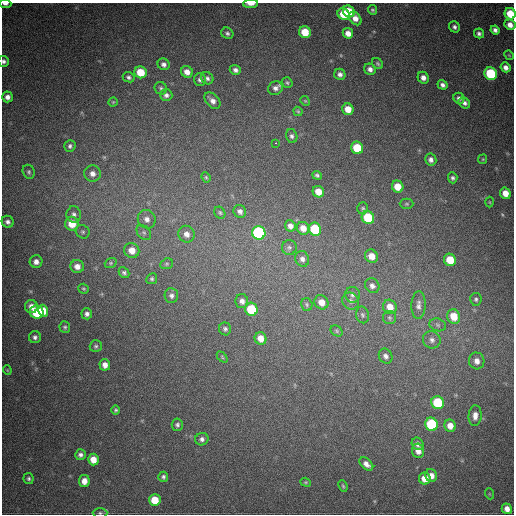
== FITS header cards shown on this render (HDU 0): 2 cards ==
NAXIS1  =                  512
NAXIS2  =                  512

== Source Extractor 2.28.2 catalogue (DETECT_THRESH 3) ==
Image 512 x 512 px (HDU 0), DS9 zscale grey, 1 PNG px = 1 image px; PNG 516 x 516 px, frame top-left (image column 1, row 512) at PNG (2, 3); each listed source drawn as its Kron ellipse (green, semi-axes under 4 px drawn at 4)
Background 860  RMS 24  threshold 71.9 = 3 sigma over >= 5 px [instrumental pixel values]
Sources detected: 139; all 139 listed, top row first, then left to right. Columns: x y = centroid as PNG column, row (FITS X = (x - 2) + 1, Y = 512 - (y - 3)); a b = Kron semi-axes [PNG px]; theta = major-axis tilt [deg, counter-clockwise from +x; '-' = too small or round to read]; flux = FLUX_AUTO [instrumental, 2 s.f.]
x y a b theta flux
5 4 6 3 -2 6300
251 4 7 3 3 11000
372 10 5 4 - 2600
349 11 6 5 - 45000
344 14 6 5 - 36000
510 14 6 5 - 41000
355 18 7 5 -51 12000
510 25 5 5 - 12000
454 27 6 5 - 4600
495 30 4 4 - 5700
305 32 6 5 - 34000
227 33 6 5 - 3900
348 33 5 5 - 12000
479 33 5 5 - 4300
509 55 5 4 - 1600
4 61 5 5 - 4600
164 64 6 5 - 5500
378 64 6 5 - 2700
506 67 5 4 - 7700
370 69 6 5 - 6900
235 70 6 5 - 5500
140 72 6 6 - 36000
187 72 6 5 - 12000
340 74 6 5 - 6000
491 74 6 6 - 110000
129 77 6 5 - 4100
207 78 6 6 - 4900
423 78 6 5 - 8900
200 80 6 6 - 5500
287 83 6 5 - 2600
443 85 5 4 - 5500
161 88 6 6 - 3200
275 88 7 6 - 7100
166 95 6 6 - 5300
7 97 5 5 - 8300
459 98 6 5 - 5300
212 101 9 6 -46 9200
305 101 5 4 - 1800
113 102 4 4 - 1800
464 103 6 5 - 5400
348 109 6 5 - 20000
298 111 5 4 - 2100
292 136 7 5 -74 4400
275 143 3 2 - 16000
70 146 6 5 - 4300
357 148 6 6 - 57000
483 159 5 4 - 1800
431 160 6 5 - 6800
29 172 7 6 - 3300
93 174 8 8 - 9800
317 175 5 4 - 3400
206 177 5 4 - 2100
453 178 5 5 - 4000
398 187 6 5 - 25000
318 192 6 5 - 19000
505 193 6 5 - 17000
490 202 5 3 - 1500
407 204 7 5 0 2900
363 208 6 5 - 2700
240 211 7 6 - 6000
220 213 6 5 - 2800
74 214 8 7 - 6100
368 217 6 6 - 72000
147 219 9 8 - 9600
8 222 6 5 - 5700
72 224 7 7 - 30000
290 226 6 5 - 7600
303 228 6 6 - 14000
315 229 6 6 - 80000
83 232 7 6 - 3900
144 232 8 6 -48 4300
259 233 7 6 - 240000
187 234 8 8 - 11000
289 247 7 7 - 4000
132 250 8 7 - 19000
371 256 7 6 - 18000
302 259 8 7 - 6700
450 260 6 6 - 36000
36 262 6 6 - 8600
111 263 6 4 21 2400
167 264 6 5 - 2800
77 266 7 6 - 11000
124 273 6 5 - 4000
152 279 5 5 - 3000
372 286 8 6 -50 7100
83 289 5 5 - 2400
353 295 8 7 - 5700
171 296 7 6 - 5400
476 299 6 5 - 3600
242 301 7 6 - 7100
350 301 9 8 - 7200
321 302 7 6 - 15000
307 304 6 5 - 2900
418 305 14 7 87 8000
31 307 6 6 - 11000
390 307 7 6 - 20000
251 309 6 6 - 70000
43 311 6 5 - 26000
37 312 7 6 - 93000
87 314 5 5 - 4900
363 315 8 6 -77 4000
454 316 7 6 - 31000
389 318 6 6 - 3500
438 325 8 6 -18 4800
65 327 6 5 - 3200
225 329 6 6 - 3600
337 331 6 5 - 2600
35 337 6 6 - 4800
261 338 6 6 - 16000
432 340 9 8 - 8000
96 346 6 6 - 3300
386 356 8 6 -60 6300
222 357 6 4 -47 2000
477 361 8 7 - 12000
105 365 6 5 - 10000
7 370 4 4 - 1600
438 403 6 6 - 83000
116 410 5 4 - 2800
475 416 10 6 86 11000
431 424 6 6 - 120000
177 425 6 5 - 3500
450 426 6 5 - 15000
202 439 7 6 - 5400
418 444 6 5 - 6600
418 451 7 6 - 9700
80 455 5 5 - 5100
93 459 6 5 - 19000
366 464 8 5 -41 8600
431 475 6 6 - 11000
163 477 5 5 - 3500
425 478 6 6 - 22000
29 479 5 5 - 3400
84 481 6 5 - 13000
306 482 5 4 - 2000
343 486 6 4 -68 2200
490 494 5 3 - 1400
155 500 6 6 - 33000
507 509 5 5 - 11000
100 513 7 5 0 3200
At the frame edge (FLAGS 8, measured only in part): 6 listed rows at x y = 5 4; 251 4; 510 14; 510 25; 4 61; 100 513